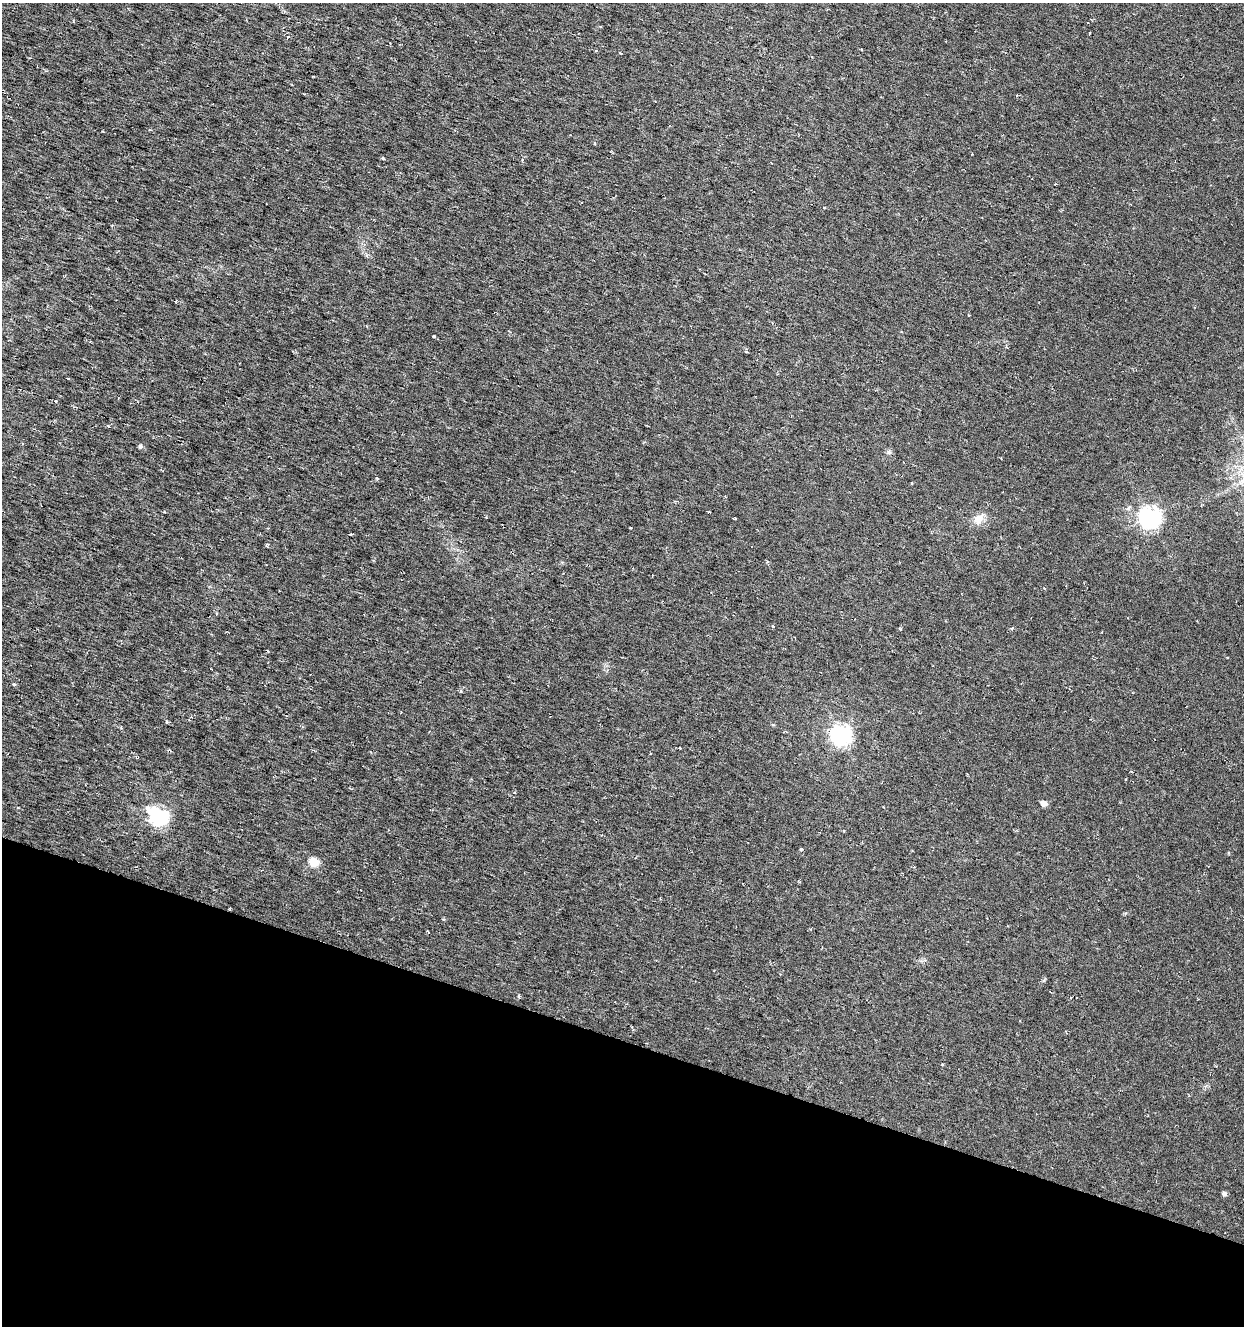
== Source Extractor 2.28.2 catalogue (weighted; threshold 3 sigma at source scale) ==
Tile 15 of 4 x 4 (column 3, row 4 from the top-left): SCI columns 2701-3942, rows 5-1328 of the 5463 x 5298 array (HDU 1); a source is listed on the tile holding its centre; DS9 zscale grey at full resolution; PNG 1246 x 1328 px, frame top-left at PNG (2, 3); no overlay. Shown black and unused: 22% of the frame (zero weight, under 3 of 6 exposures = <1% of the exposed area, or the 3 px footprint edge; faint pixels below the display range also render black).
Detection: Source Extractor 2.28.2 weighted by HDU 2 'WHT'; one run over the whole footprint, this tile lists its part. Background 0.00669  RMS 0.0034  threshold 0.0139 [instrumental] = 3 sigma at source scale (4.09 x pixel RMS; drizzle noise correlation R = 1.36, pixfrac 0.8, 0.0396/0.0396 arcsec/px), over >= 5 px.
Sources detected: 39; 1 cosmic-ray / hot-pixel residue — not listed; the other 38 listed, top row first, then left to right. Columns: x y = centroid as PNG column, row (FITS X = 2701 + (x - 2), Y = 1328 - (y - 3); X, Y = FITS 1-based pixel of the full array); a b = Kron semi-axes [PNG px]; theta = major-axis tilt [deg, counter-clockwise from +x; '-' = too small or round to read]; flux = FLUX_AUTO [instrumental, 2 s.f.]
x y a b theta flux
600 26 3 3 - 0.32
288 37 5 3 - 0.35
861 49 3 2 - 0.33
620 53 4 3 - 0.27
313 76 3 2 - 0.25
972 154 2 2 - 0.19
969 315 3 3 - 0.25
509 331 4 3 - 0.26
434 337 4 3 - 0.28
109 426 4 4 - 0.38
141 446 6 5 - 0.71
889 452 6 6 - 0.65
377 478 4 3 - 0.41
912 483 4 2 - 0.23
708 512 3 2 - 0.35
486 517 3 3 - 0.22
1149 517 8 7 - 200
734 518 3 3 - 0.39
978 519 14 12 60 3.3
767 561 5 3 - 0.33
773 626 4 4 - 0.3
1012 628 4 3 - 0.48
901 629 4 3 - 0.33
268 651 4 3 - 0.27
14 684 5 4 - 0.39
461 691 4 3 - 0.51
167 721 5 3 - 0.38
841 735 7 7 - 170
680 748 3 2 - 0.4
1043 803 5 4 - 3.6
158 816 8 7 - 120
843 831 4 2 - 0.25
801 849 4 3 - 0.53
314 862 6 5 - 14
914 867 3 3 - 0.32
428 931 5 2 - 0.23
519 996 5 4 - 0.37
1224 1193 5 4 - 1
Unlisted compact peaks at least as high as the median listed source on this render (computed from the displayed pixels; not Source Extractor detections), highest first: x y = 1044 980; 630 528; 1125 913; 102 131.